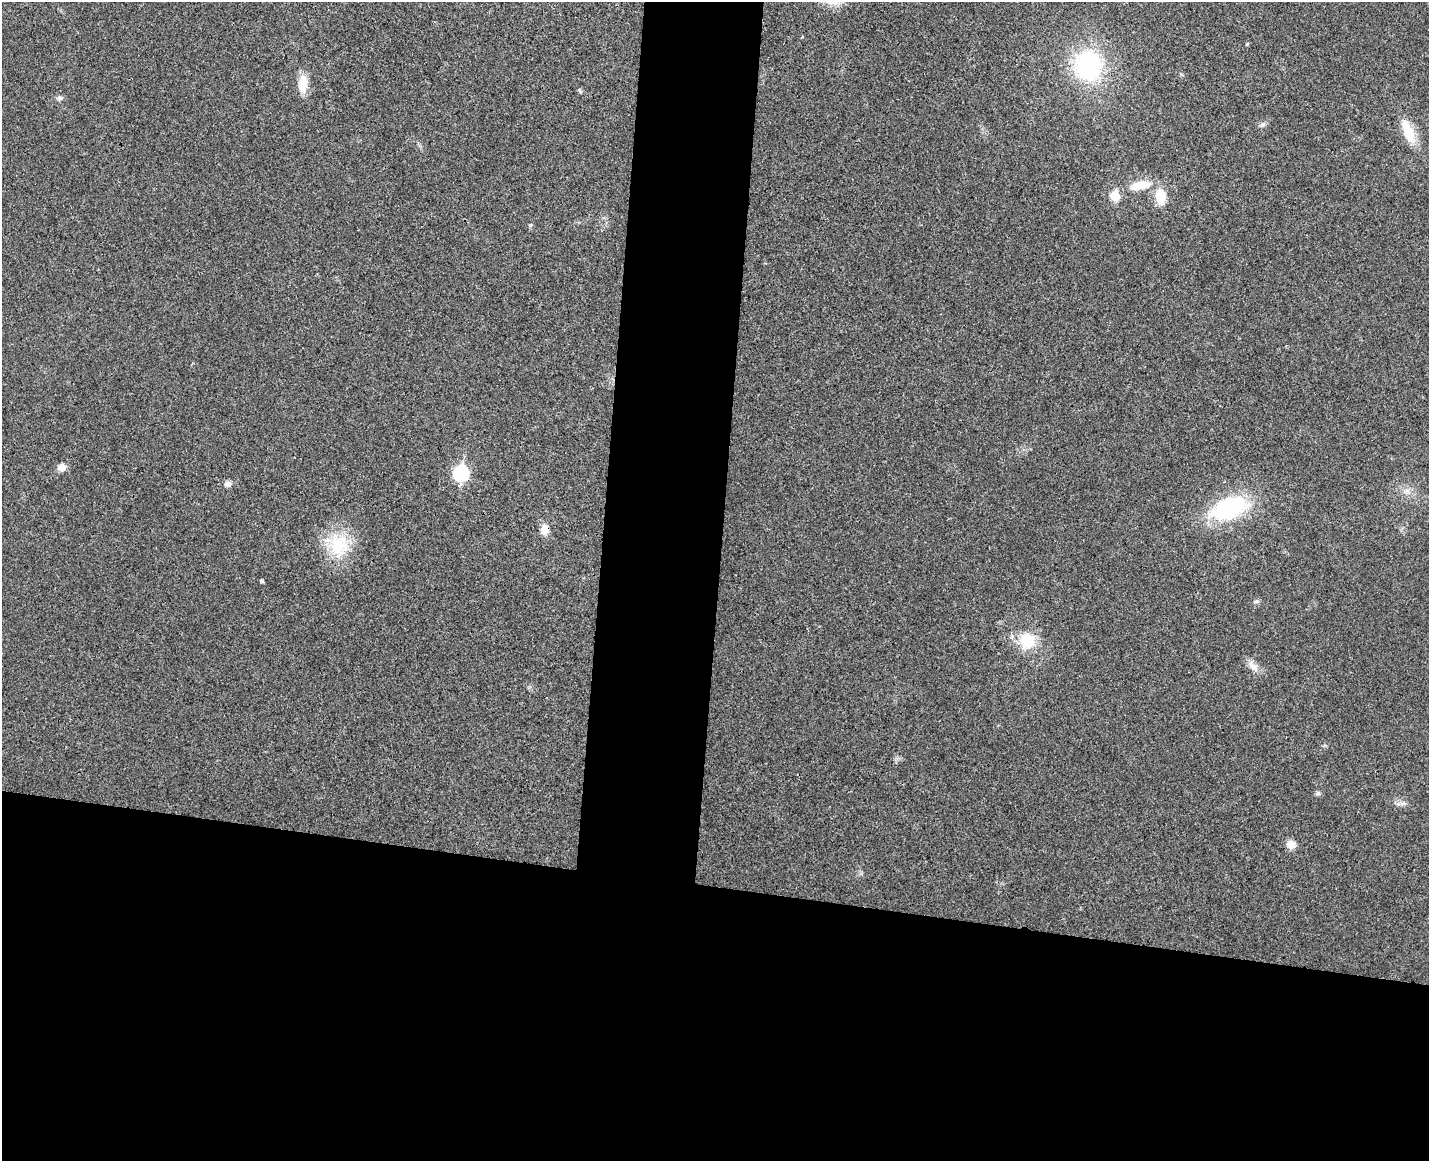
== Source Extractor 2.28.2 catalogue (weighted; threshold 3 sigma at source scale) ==
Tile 11 of 3 x 4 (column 2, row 4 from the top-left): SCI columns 1597-3023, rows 13-1171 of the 4732 x 4672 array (HDU 1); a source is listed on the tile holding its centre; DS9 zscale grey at full resolution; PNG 1431 x 1163 px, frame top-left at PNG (2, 2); no overlay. Shown black and unused: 30% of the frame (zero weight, under 3 of 4 exposures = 6% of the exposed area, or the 3 px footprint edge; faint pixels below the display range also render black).
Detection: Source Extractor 2.28.2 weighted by HDU 2 'WHT'; one run over the whole footprint, this tile lists its part. Background 0.0215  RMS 0.0063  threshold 0.0286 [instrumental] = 3 sigma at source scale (4.5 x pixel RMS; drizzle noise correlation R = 1.50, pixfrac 1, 0.05/0.05 arcsec/px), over >= 5 px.
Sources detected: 22; all 22 listed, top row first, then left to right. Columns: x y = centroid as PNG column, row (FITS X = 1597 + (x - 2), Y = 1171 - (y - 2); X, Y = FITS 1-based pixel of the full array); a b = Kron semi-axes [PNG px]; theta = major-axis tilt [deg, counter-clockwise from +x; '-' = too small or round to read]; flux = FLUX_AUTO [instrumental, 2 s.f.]
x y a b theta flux
1088 66 25 23 -76 83
303 84 22 11 89 9.9
580 91 6 4 -45 0.92
59 98 7 6 - 1.8
1263 124 7 4 0 1.3
1409 132 28 13 -69 14
1140 185 26 11 11 13
1115 196 6 6 - 22
1161 197 15 9 -85 15
530 225 5 5 - 0.84
62 467 10 8 14 4.1
461 474 8 7 - 92
228 484 8 7 - 2.5
1229 508 51 26 21 53
544 530 11 8 85 6.2
338 544 28 25 -29 28
261 581 4 4 - 1.2
1256 601 8 4 8 1.1
1027 641 18 16 -32 21
1253 666 18 7 -43 4.6
1318 793 7 5 16 1.3
1291 844 11 9 -14 5.1
Unlisted compact peaks at least as high as the median listed source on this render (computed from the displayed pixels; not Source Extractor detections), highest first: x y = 1247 44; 1181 74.